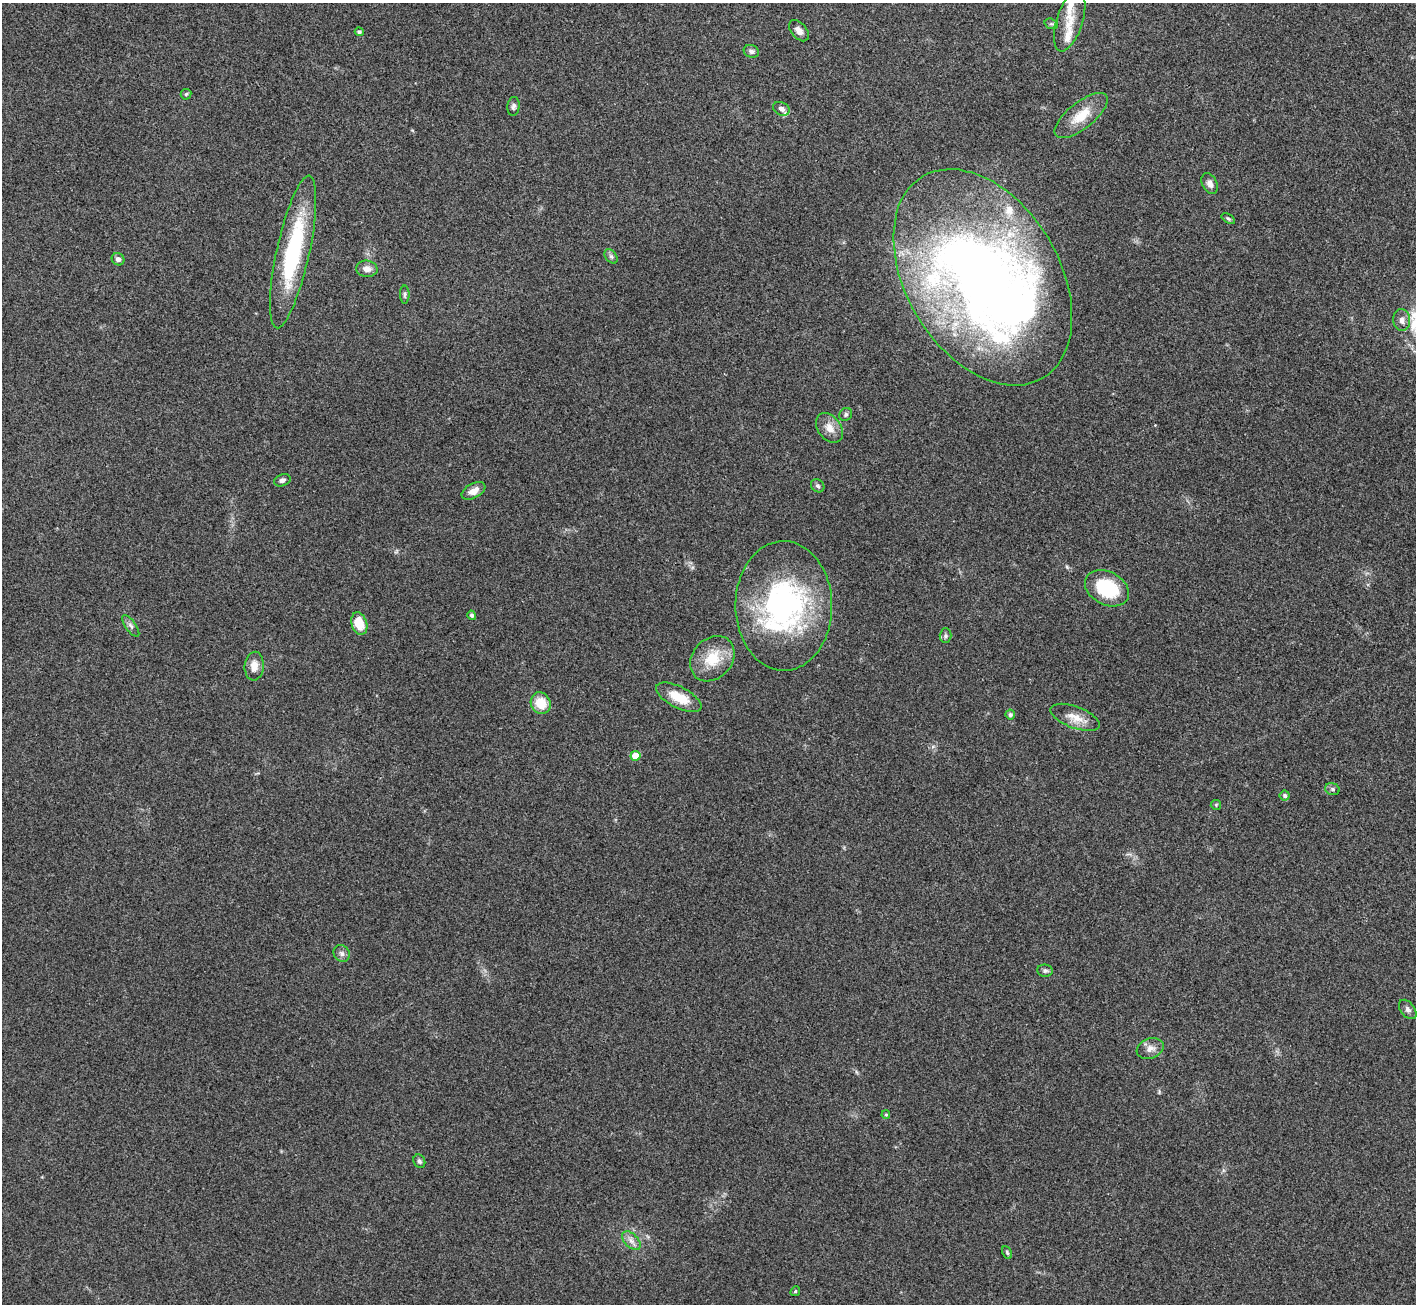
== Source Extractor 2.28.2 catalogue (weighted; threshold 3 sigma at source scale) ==
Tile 10 of 4 x 4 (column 2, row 3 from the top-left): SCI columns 1416-2829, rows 1455-2756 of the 5658 x 5648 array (HDU 1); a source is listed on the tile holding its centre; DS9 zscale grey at full resolution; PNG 1418 x 1306 px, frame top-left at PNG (2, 3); each listed source drawn as its Kron ellipse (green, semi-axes under 4 px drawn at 4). Shown black and unused: <1% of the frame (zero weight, under 3 of 4 exposures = <1% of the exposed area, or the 3 px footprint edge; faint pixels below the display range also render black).
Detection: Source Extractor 2.28.2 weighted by HDU 2 'WHT'; one run over the whole footprint, this tile lists its part. Background 0.212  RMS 0.0081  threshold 0.0363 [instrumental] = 3 sigma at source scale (4.5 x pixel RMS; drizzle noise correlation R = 1.50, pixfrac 1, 0.05/0.05 arcsec/px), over >= 5 px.
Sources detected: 56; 2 inside a brighter object's white glare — neither listed nor drawn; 6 inside a brighter listed object's ellipse — not listed separately; the other 48 listed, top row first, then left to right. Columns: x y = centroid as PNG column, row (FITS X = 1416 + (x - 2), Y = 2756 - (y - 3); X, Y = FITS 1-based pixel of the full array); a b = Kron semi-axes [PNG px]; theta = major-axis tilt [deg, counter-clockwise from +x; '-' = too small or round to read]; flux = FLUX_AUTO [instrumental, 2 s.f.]
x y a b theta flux
1070 21 31 13 72 15
1051 24 7 5 -18 1.4
799 31 12 7 -50 4.7
359 32 4 4 - 1.9
751 51 8 6 -22 2.2
186 94 5 5 - 1.2
513 106 9 6 83 2.3
781 109 9 6 -28 3.2
1081 116 32 13 38 19
1210 184 11 7 -63 4.5
1228 219 7 4 -33 1.3
293 252 78 16 78 90
611 256 8 5 -53 2
118 259 6 6 - 3.3
367 269 11 8 -6 5.7
983 277 117 76 -59 800
405 295 9 4 -89 1.6
1402 320 11 8 -88 4.4
846 414 7 6 - 1.8
829 428 16 11 -54 8.7
282 480 8 6 19 2.5
818 486 7 6 - 1.9
473 491 13 7 27 6.8
1107 588 23 16 -28 41
784 606 65 48 -89 180
472 615 5 4 - 2
359 624 11 7 -73 17
131 626 13 5 -54 2.8
945 636 7 6 - 1.8
712 659 25 19 48 23
254 666 14 9 86 7.7
679 697 25 10 -27 19
541 703 11 9 -61 16
1010 715 5 5 - 1.9
1075 717 26 10 -21 11
635 756 5 5 - 16
1332 789 7 5 -16 1.9
1285 796 5 5 - 2.3
1216 805 5 5 - 0.96
342 953 9 7 -47 3
1045 971 8 6 -9 2
1408 1009 11 7 -52 2.7
1150 1048 14 10 20 5.8
886 1115 4 3 - 1
419 1161 7 5 -62 1.8
631 1241 11 6 -45 4.3
1007 1252 7 4 -64 1.3
795 1291 5 4 - 1.2